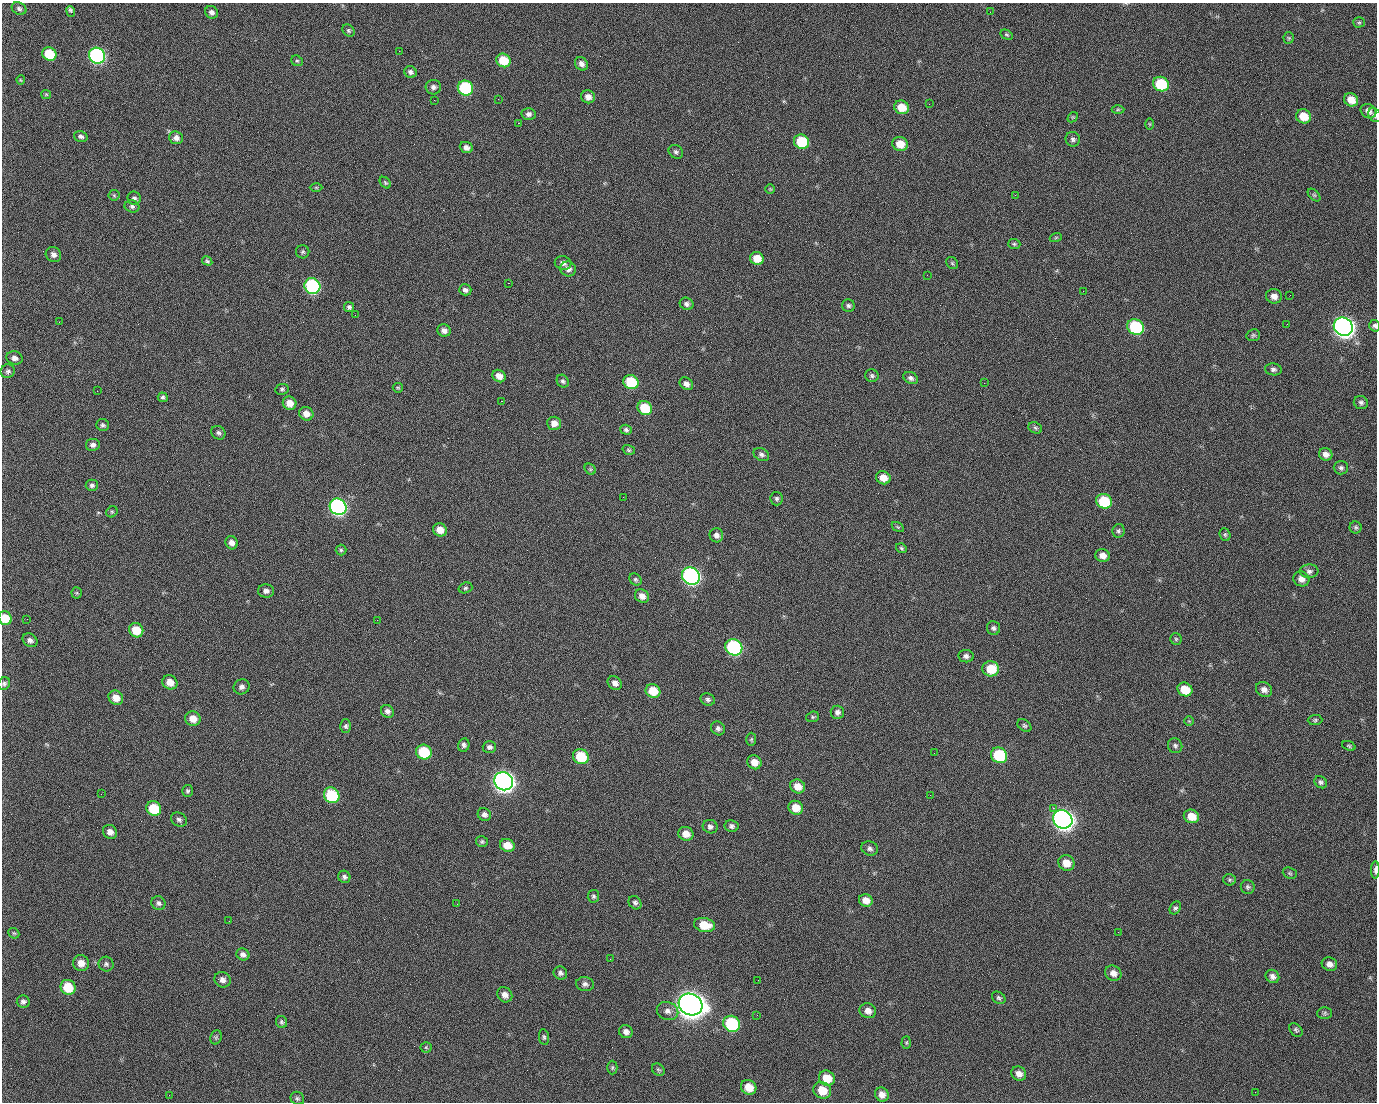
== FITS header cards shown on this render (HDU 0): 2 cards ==
NAXIS1  =                 1375 / length of data axis 1
NAXIS2  =                 1100 / length of data axis 2

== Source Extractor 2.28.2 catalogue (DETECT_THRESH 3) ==
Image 1375 x 1100 px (HDU 0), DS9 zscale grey, 1 PNG px = 1 image px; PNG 1379 x 1104 px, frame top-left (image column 1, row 1100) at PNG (2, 3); each listed source drawn as its Kron ellipse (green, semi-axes under 4 px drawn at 4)
Background 1470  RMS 30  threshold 89.7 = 3 sigma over >= 5 px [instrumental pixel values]
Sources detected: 244; all 244 listed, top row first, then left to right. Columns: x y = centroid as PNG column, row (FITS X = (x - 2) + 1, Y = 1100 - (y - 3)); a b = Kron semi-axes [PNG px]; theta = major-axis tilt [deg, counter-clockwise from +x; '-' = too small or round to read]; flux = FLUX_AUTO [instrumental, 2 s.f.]
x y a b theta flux
19 9 8 6 -26 5.3e+03
71 11 5 3 - 6.3e+03
212 12 7 6 - 7.6e+03
990 12 2 2 - 1.7e+03
1359 22 6 5 - 3.2e+03
348 30 7 5 -47 3.7e+03
1007 35 6 4 -30 2.9e+03
1289 38 5 5 - 2.6e+03
399 51 2 2 - 2.2e+04
49 54 7 6 - 7.2e+04
97 56 8 7 - 5.0e+05
503 60 7 6 - 5.6e+04
297 61 6 5 - 3.1e+03
581 64 7 6 - 9.1e+03
410 72 6 5 - 5.8e+03
21 80 5 4 - 2.0e+03
1161 84 8 7 - 1.0e+05
433 87 7 7 - 7.3e+03
465 88 8 7 - 1.8e+05
46 94 5 4 - 2.2e+03
588 97 7 6 - 1.3e+04
498 99 2 2 - 1.2e+03
434 100 2 2 - 4.3e+03
1351 100 7 6 - 2.5e+04
929 104 2 2 - 9.2e+02
902 107 8 6 -26 3.5e+04
1118 110 6 4 1 2.5e+03
1368 111 8 7 - 1.1e+04
528 114 7 6 - 6.7e+03
1375 115 7 6 - 5.5e+03
1304 116 7 7 - 3.5e+04
1073 117 6 4 42 2.4e+03
518 123 2 2 - 2.4e+04
1150 124 5 3 - 1.8e+03
81 136 7 5 -16 5.6e+03
176 138 7 6 - 1.0e+04
1073 139 7 7 - 5.7e+03
801 142 8 7 - 9.0e+04
900 144 8 7 - 3.1e+04
466 147 7 5 -24 9.5e+03
676 152 7 6 - 5.4e+03
385 183 6 4 -49 2.9e+03
316 187 6 4 -1 2.6e+03
770 189 5 5 - 2.3e+03
114 195 5 5 - 2.7e+03
1015 195 2 2 - 7.2e+03
1314 195 7 4 -44 3.2e+03
134 198 7 6 - 5.6e+03
132 206 7 6 - 5.2e+03
1056 237 6 4 19 2.4e+03
1014 244 6 5 - 3.2e+03
303 252 7 6 - 4.0e+03
53 255 8 7 - 9.5e+03
757 258 7 6 - 3.1e+04
207 261 5 4 - 3.6e+03
563 263 8 7 - 8.8e+03
952 263 6 5 - 3.3e+03
568 269 8 7 - 1.0e+04
927 275 2 2 - 8.3e+02
508 283 2 2 - 5.7e+04
312 286 8 7 - 3.1e+05
465 290 6 5 - 6.7e+03
1083 291 2 2 - 3.5e+03
1290 295 3 2 - 2.0e+03
1274 296 8 7 - 1.2e+04
687 304 7 6 - 6.5e+03
848 306 6 6 - 4.6e+03
349 307 5 5 - 4.9e+03
355 315 2 2 - 9.2e+02
59 322 2 2 - 1.6e+03
1287 324 2 2 - 1.3e+03
1375 326 6 5 - 4.4e+03
1136 327 8 7 - 1.8e+05
1343 327 10 8 -32 1.4e+06
444 330 7 6 - 9.4e+03
1253 335 7 6 - 3.7e+03
14 358 8 6 -16 9.2e+03
1273 369 8 6 -8 5.9e+03
8 371 7 7 - 5.6e+03
499 376 7 6 - 1.5e+04
872 376 7 6 - 4.7e+03
911 378 7 5 -28 6.7e+03
563 381 7 5 -55 4.8e+03
631 382 8 7 - 9.2e+04
984 383 2 2 - 2.1e+04
686 384 7 5 -36 9.2e+03
398 388 5 4 - 2.4e+03
282 389 7 5 10 3.8e+03
97 391 2 2 - 1.2e+03
163 397 5 4 - 4.2e+03
501 401 3 2 - 5.9e+04
290 403 7 6 - 2.0e+04
1361 403 7 6 - 5.7e+03
645 408 7 7 - 6.7e+04
306 414 7 6 - 1.4e+04
554 423 7 6 - 1.4e+04
103 425 6 6 - 4.3e+03
1035 428 7 5 -23 3.6e+03
626 430 6 5 - 4.6e+03
218 433 7 6 - 5.5e+03
93 445 7 6 - 7.8e+03
629 450 6 4 -17 3.2e+03
761 454 8 6 -29 6.1e+03
1326 454 7 6 - 1.0e+04
1341 468 7 7 - 5.3e+03
590 469 6 5 - 3.1e+03
883 478 7 6 - 2.1e+04
92 485 6 6 - 5.1e+03
623 497 2 2 - 3.1e+03
777 499 7 6 - 4.7e+03
1104 501 8 7 - 8.9e+04
338 507 9 8 - 5.5e+05
112 512 6 5 - 3.0e+03
898 527 6 4 -34 2.5e+03
1356 527 6 6 - 4.0e+03
440 530 7 6 - 2.1e+04
1118 531 7 6 - 4.7e+03
716 535 7 6 - 8.7e+03
1225 535 7 5 -69 3.4e+03
232 543 7 6 - 1.0e+04
901 548 6 4 -36 3.2e+03
341 550 5 5 - 3.2e+03
1103 555 7 6 - 1.4e+04
1309 571 9 7 3 7.3e+03
691 576 9 8 - 6.6e+05
635 579 7 5 -44 4.0e+03
1301 579 8 7 - 1.2e+04
465 588 7 5 17 3.8e+03
266 591 8 6 -4 8.1e+03
77 593 5 5 - 2.7e+03
642 596 7 6 - 1.3e+04
5 618 7 6 - 4.0e+04
27 619 2 2 - 4.3e+03
377 620 2 2 - 1.2e+04
994 628 7 6 - 5.1e+03
136 630 7 7 - 4.1e+04
1176 639 6 5 - 2.9e+03
30 640 8 6 -35 7.3e+03
734 647 9 8 - 3.1e+05
966 656 7 6 - 7.4e+03
991 669 8 7 - 4.4e+04
170 682 8 7 - 2.0e+04
615 683 7 6 - 1.0e+04
4 684 6 5 - 4.6e+03
242 687 8 7 - 7.9e+03
1185 689 7 6 - 3.7e+04
1264 690 8 7 - 1.1e+04
653 691 7 6 - 4.3e+04
116 698 7 7 - 2.0e+04
708 699 7 6 - 5.4e+03
387 711 7 6 - 7.3e+03
837 712 7 6 - 7.3e+03
813 717 6 5 - 3.2e+03
193 719 8 7 - 2.0e+04
1315 720 7 5 1 3.4e+03
1189 721 5 5 - 2.4e+03
346 726 6 5 - 4.2e+03
1024 726 8 5 -39 4.1e+03
718 728 7 6 - 6.1e+03
751 739 7 5 89 3.1e+03
464 745 7 5 75 6.0e+03
1175 746 8 7 - 4.9e+03
1349 746 7 4 -20 3.0e+03
489 747 7 6 - 6.4e+03
424 752 8 7 - 9.5e+04
934 753 2 2 - 1.6e+03
999 755 8 7 - 1.1e+05
581 756 8 7 - 7.0e+04
754 762 7 6 - 2.0e+04
504 781 9 9 - 1.5e+06
1321 782 7 5 -45 4.8e+03
798 786 8 6 -29 2.2e+04
187 791 6 5 - 3.6e+03
101 794 3 2 - 2.6e+03
332 795 8 7 - 1.3e+05
930 795 2 2 - 8.1e+03
796 808 7 6 - 2.7e+04
1053 808 2 2 - 1.7e+04
154 809 7 7 - 6.9e+04
484 814 7 6 - 7.3e+03
1191 816 8 6 -21 2.9e+04
1063 819 10 9 - 1.4e+06
179 820 8 6 -29 6.0e+03
731 826 7 6 - 5.5e+03
710 827 7 6 - 6.7e+03
110 832 7 6 - 1.2e+04
686 834 8 7 - 1.9e+04
482 842 6 5 - 3.7e+03
507 845 7 6 - 2.5e+04
870 848 8 7 - 6.3e+03
1066 863 8 7 - 2.3e+04
1375 870 8 3 88 7.8e+03
1290 873 7 5 -21 3.6e+03
344 877 6 6 - 5.1e+03
1229 880 6 5 - 3.4e+03
1248 887 7 7 - 4.8e+03
593 896 6 5 - 4.4e+03
866 900 7 6 - 1.7e+04
158 903 7 6 - 6.0e+03
635 903 7 6 - 5.2e+03
457 904 2 2 - 1.6e+03
1175 908 7 5 58 4.5e+03
229 921 2 2 - 8.8e+02
704 925 10 7 -12 4.1e+04
1118 932 2 2 - 2.7e+03
14 933 6 5 - 3.0e+03
243 954 6 6 - 7.8e+03
610 959 2 2 - 2.8e+03
81 963 8 7 - 1.8e+04
106 964 7 7 - 5.2e+03
1329 964 8 6 -19 1.0e+04
560 973 7 6 - 6.2e+03
1113 973 8 7 - 1.3e+04
1272 976 7 6 - 8.4e+03
222 980 8 7 - 9.3e+03
758 980 2 2 - 1.7e+03
585 984 9 7 -13 7.0e+03
68 987 8 7 - 5.7e+04
505 995 8 7 - 1.2e+04
999 998 7 5 -38 4.1e+03
23 1002 6 6 - 5.9e+03
690 1004 12 10 -27 3.2e+06
668 1011 11 9 -16 1.2e+04
868 1011 8 7 - 1.3e+04
1325 1013 7 6 - 4.2e+03
757 1015 3 2 - 1.6e+03
282 1022 6 5 - 4.1e+03
732 1024 9 7 -36 1.8e+05
1296 1030 8 5 -46 4.4e+03
626 1032 7 6 - 9.9e+03
216 1037 7 5 69 3.8e+03
544 1037 8 5 -82 4.2e+03
906 1042 6 4 88 2.6e+03
426 1047 5 5 - 2.9e+03
612 1068 7 5 89 3.4e+03
658 1070 7 5 -42 3.8e+03
1019 1074 8 7 - 1.2e+04
827 1078 8 7 - 3.5e+04
749 1087 8 7 - 2.9e+04
822 1090 9 8 - 3.5e+04
1255 1092 2 2 - 7.7e+02
882 1094 7 6 - 1.3e+04
169 1095 2 2 - 5.8e+03
297 1098 7 6 - 4.3e+03
At the frame edge (FLAGS 8, measured only in part): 5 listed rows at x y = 1375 115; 1375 326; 5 618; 4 684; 1375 870